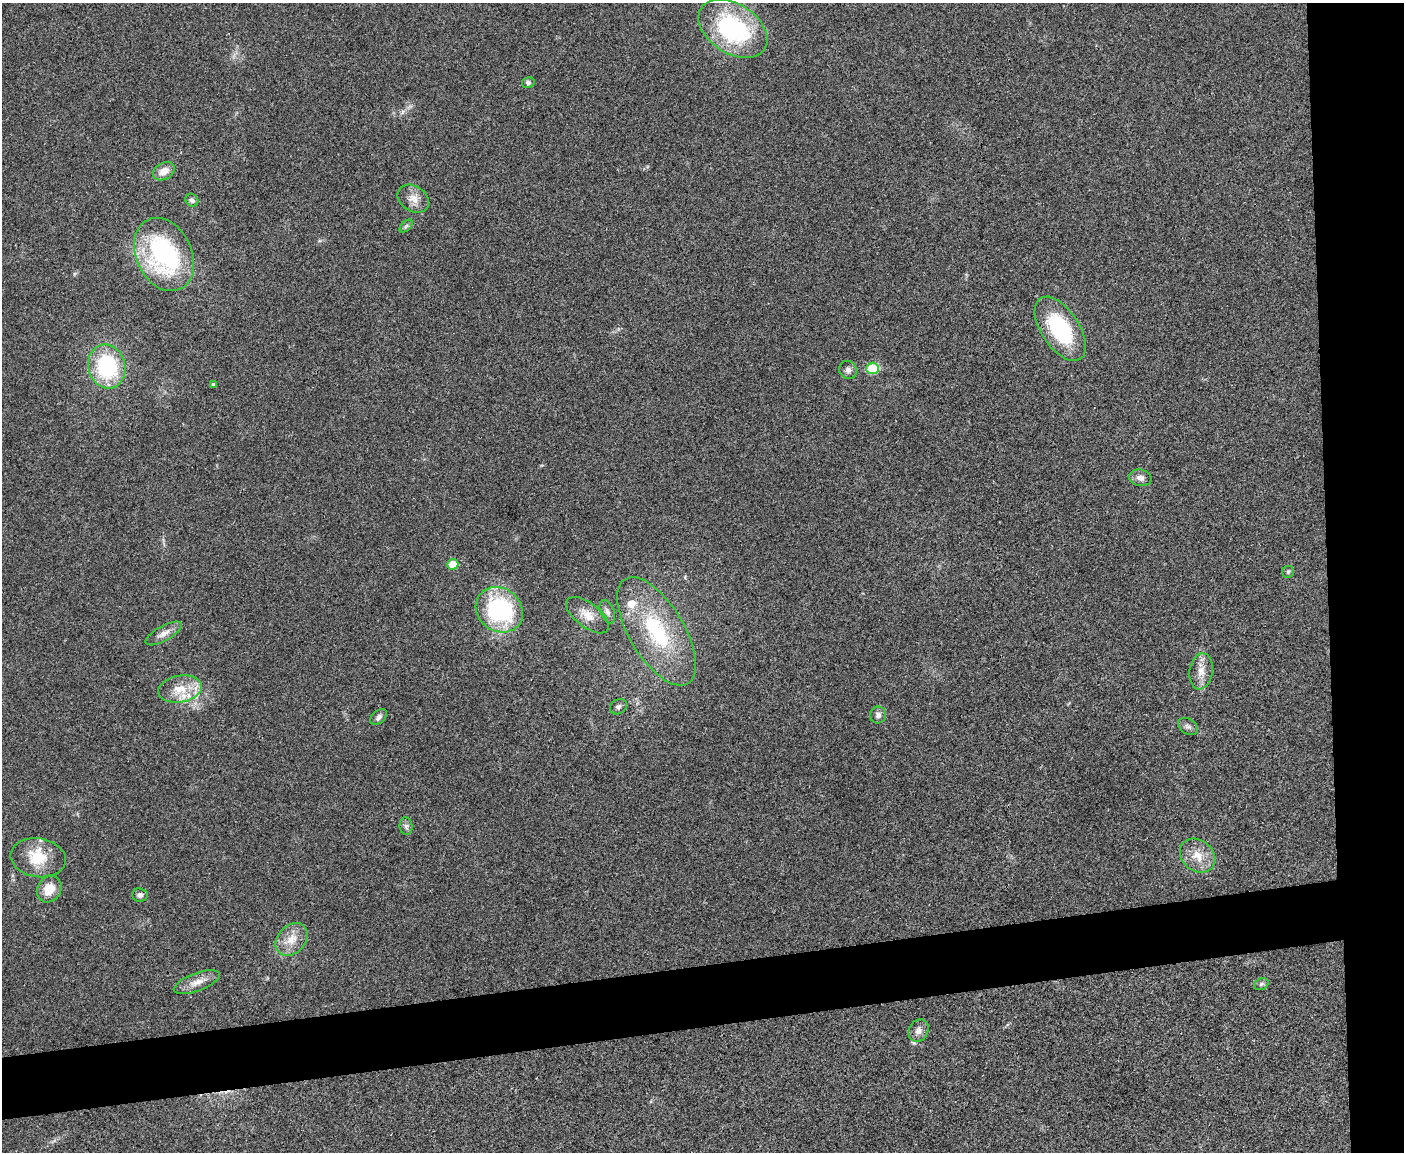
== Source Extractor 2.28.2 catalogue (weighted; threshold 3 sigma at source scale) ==
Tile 6 of 3 x 4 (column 3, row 2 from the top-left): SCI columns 2938-4339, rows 2300-3449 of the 4577 x 4598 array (HDU 1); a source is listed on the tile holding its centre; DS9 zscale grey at full resolution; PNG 1406 x 1154 px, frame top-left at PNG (2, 3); each listed source drawn as its Kron ellipse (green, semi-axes under 4 px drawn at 4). Shown black and unused: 11% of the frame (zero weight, under 3 of 4 exposures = <1% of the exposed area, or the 3 px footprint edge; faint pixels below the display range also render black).
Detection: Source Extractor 2.28.2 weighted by HDU 2 'WHT'; one run over the whole footprint, this tile lists its part. Background 0.0189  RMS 0.0043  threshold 0.0195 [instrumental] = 3 sigma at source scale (4.5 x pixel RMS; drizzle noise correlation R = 1.50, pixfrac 1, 0.05/0.05 arcsec/px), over >= 5 px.
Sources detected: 37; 2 inside a brighter listed object's ellipse — not listed separately; the other 35 listed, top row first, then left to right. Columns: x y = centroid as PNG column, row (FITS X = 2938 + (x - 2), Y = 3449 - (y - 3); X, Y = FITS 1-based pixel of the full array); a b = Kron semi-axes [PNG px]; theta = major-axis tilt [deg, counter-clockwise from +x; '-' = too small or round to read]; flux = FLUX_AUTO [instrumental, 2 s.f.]
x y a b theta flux
733 29 38 24 -33 56
528 82 6 5 - 1.1
164 171 11 8 30 4.2
413 199 17 12 -33 4.5
192 200 7 6 - 1.3
406 226 8 4 45 0.94
164 254 38 28 -64 66
1060 329 36 19 -56 36
107 366 22 18 -75 38
872 368 6 5 - 17
848 370 9 8 - 1.7
213 384 4 3 - 0.63
1140 478 11 8 -12 2.4
453 564 5 5 - 7.2
1288 572 6 6 - 0.79
499 610 25 21 -37 52
607 612 12 7 -68 1.8
587 615 25 12 -38 6.2
656 631 61 27 -59 42
164 634 20 7 29 3.5
1201 671 18 11 81 5.1
180 689 22 13 9 9.5
618 707 9 7 33 1.3
878 715 8 8 - 1.8
379 717 9 6 41 1.6
1188 726 11 7 -33 1.7
406 826 9 6 -83 1.3
1198 856 19 15 -40 7.6
38 858 28 19 -9 14
49 889 14 11 60 7.4
140 895 8 6 -6 1.5
292 939 18 13 47 6.5
197 982 24 9 20 4.5
1261 984 7 5 24 1.1
919 1031 11 9 62 2.8